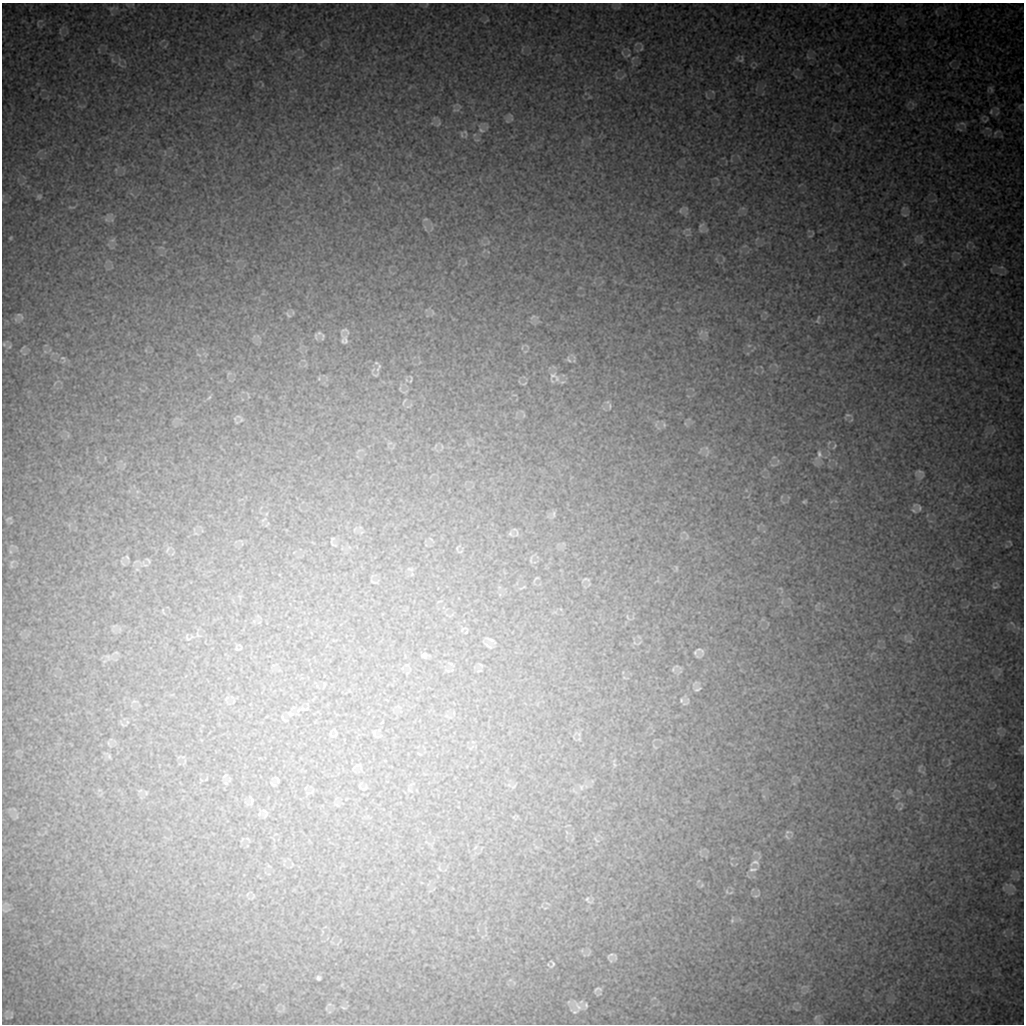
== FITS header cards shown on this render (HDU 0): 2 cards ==
NAXIS1  =                 1022 / length of data axis 1
NAXIS2  =                 1022 / length of data axis 2

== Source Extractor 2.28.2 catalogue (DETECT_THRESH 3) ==
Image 1022 x 1022 px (HDU 0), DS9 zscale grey, 1 PNG px = 1 image px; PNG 1026 x 1026 px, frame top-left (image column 1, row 1022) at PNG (2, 3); no overlay
Background 9190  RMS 49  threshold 146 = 3 sigma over >= 5 px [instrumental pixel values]
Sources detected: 132; all 132 listed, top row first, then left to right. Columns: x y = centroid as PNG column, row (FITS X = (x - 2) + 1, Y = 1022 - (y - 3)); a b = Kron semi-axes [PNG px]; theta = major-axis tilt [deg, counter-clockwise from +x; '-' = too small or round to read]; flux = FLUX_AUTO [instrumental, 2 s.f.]
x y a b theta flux
111 8 7 4 1 6400
641 48 10 4 63 6900
628 55 7 4 44 6200
741 59 12 6 68 9000
991 89 9 5 -64 7000
456 110 11 3 9 5200
991 112 7 5 75 7300
511 119 7 4 71 5200
986 120 9 4 43 5400
963 123 9 5 -22 8800
439 124 9 3 50 4500
481 130 10 6 -25 12000
465 133 14 5 -81 8700
995 133 7 4 71 5100
337 168 7 4 18 6400
39 196 6 5 - 6100
71 207 10 2 0 3100
681 211 8 4 82 5500
905 215 8 4 -1 5500
106 219 8 6 -35 11000
425 219 7 4 19 4700
701 225 10 6 44 8800
688 229 7 4 -18 5100
811 236 8 2 21 3100
10 238 5 4 - 3600
112 240 9 6 27 9300
904 264 6 4 -46 4000
1001 267 6 6 - 7900
432 312 7 4 -70 6200
288 314 11 5 -48 8500
20 316 13 6 -42 11000
533 317 10 4 34 7300
817 321 7 7 - 7800
701 332 10 4 57 9800
319 333 10 6 14 9600
323 337 10 5 88 6800
344 339 17 10 -77 25000
4 344 6 6 - 7500
749 345 6 4 0 5400
63 358 11 6 -54 11000
568 360 8 5 -58 6900
376 363 10 5 -36 8400
229 373 7 4 19 4600
375 375 9 5 -8 7200
553 375 18 10 66 19000
319 378 6 4 73 3900
411 379 12 3 89 5200
557 379 15 8 44 19000
524 384 6 3 20 3200
209 397 7 4 56 5100
404 402 10 3 62 4600
610 406 10 4 -90 6200
848 415 9 5 -6 6800
241 420 7 5 65 6300
664 424 8 6 -71 7200
834 446 9 4 60 5600
706 448 6 6 - 8700
819 454 17 9 73 26000
920 472 7 5 3 11000
804 502 4 4 - 4200
919 508 10 6 -85 8300
914 510 8 5 -36 6700
553 514 11 5 90 11000
9 518 9 4 25 5400
510 534 8 6 -64 7700
332 541 16 7 -82 11000
1010 542 9 3 -49 4400
168 549 13 4 60 10000
127 557 8 5 -62 7200
531 560 12 3 85 6500
148 561 10 4 -50 6600
12 562 9 5 56 7800
144 564 13 6 -30 15000
676 568 6 4 -89 4500
410 569 9 4 -18 6000
536 578 9 3 41 4600
586 579 10 4 -4 6500
372 582 9 3 -21 3600
995 586 12 7 35 10000
1012 623 8 3 -45 5600
466 632 7 4 45 4900
188 638 7 4 -44 6100
490 640 14 4 -21 11000
488 646 14 4 -30 8700
238 648 12 4 9 6600
700 650 17 8 -49 12000
695 652 10 4 -55 9000
424 655 9 8 - 12000
108 657 9 6 -18 12000
451 663 8 3 -19 6000
673 669 8 5 70 7200
698 689 12 5 25 9500
681 700 10 7 -76 11000
134 701 7 4 18 6400
303 709 9 4 -12 7900
290 714 8 5 -15 7900
283 718 11 3 -53 5100
123 725 9 3 -13 5400
374 733 11 3 -74 5900
108 743 7 4 -89 6500
109 756 8 6 -74 8000
358 765 11 2 0 4500
614 765 6 4 73 5500
920 767 9 3 46 4200
277 780 9 4 -71 5100
226 783 6 5 - 6000
273 784 11 4 -36 7800
581 787 8 6 -78 8600
365 788 8 3 30 5000
252 801 12 5 82 10000
264 811 12 4 -41 10000
259 814 7 5 47 7300
788 832 11 5 0 8500
787 837 10 5 -60 8500
755 863 13 9 4 17000
753 869 12 6 12 14000
702 885 6 4 47 4000
1012 886 13 4 -30 8300
756 896 10 4 25 6500
588 900 14 7 -56 11000
5 910 14 6 6 11000
732 920 6 5 - 5500
612 956 9 6 -5 13000
551 964 11 9 36 11000
318 978 4 4 - 7100
597 989 11 6 17 9900
329 1004 7 4 1 6100
586 1005 9 6 85 8800
578 1006 21 9 -53 32000
344 1008 9 5 -8 7700
575 1012 15 9 -22 18000
816 1017 9 4 55 7800